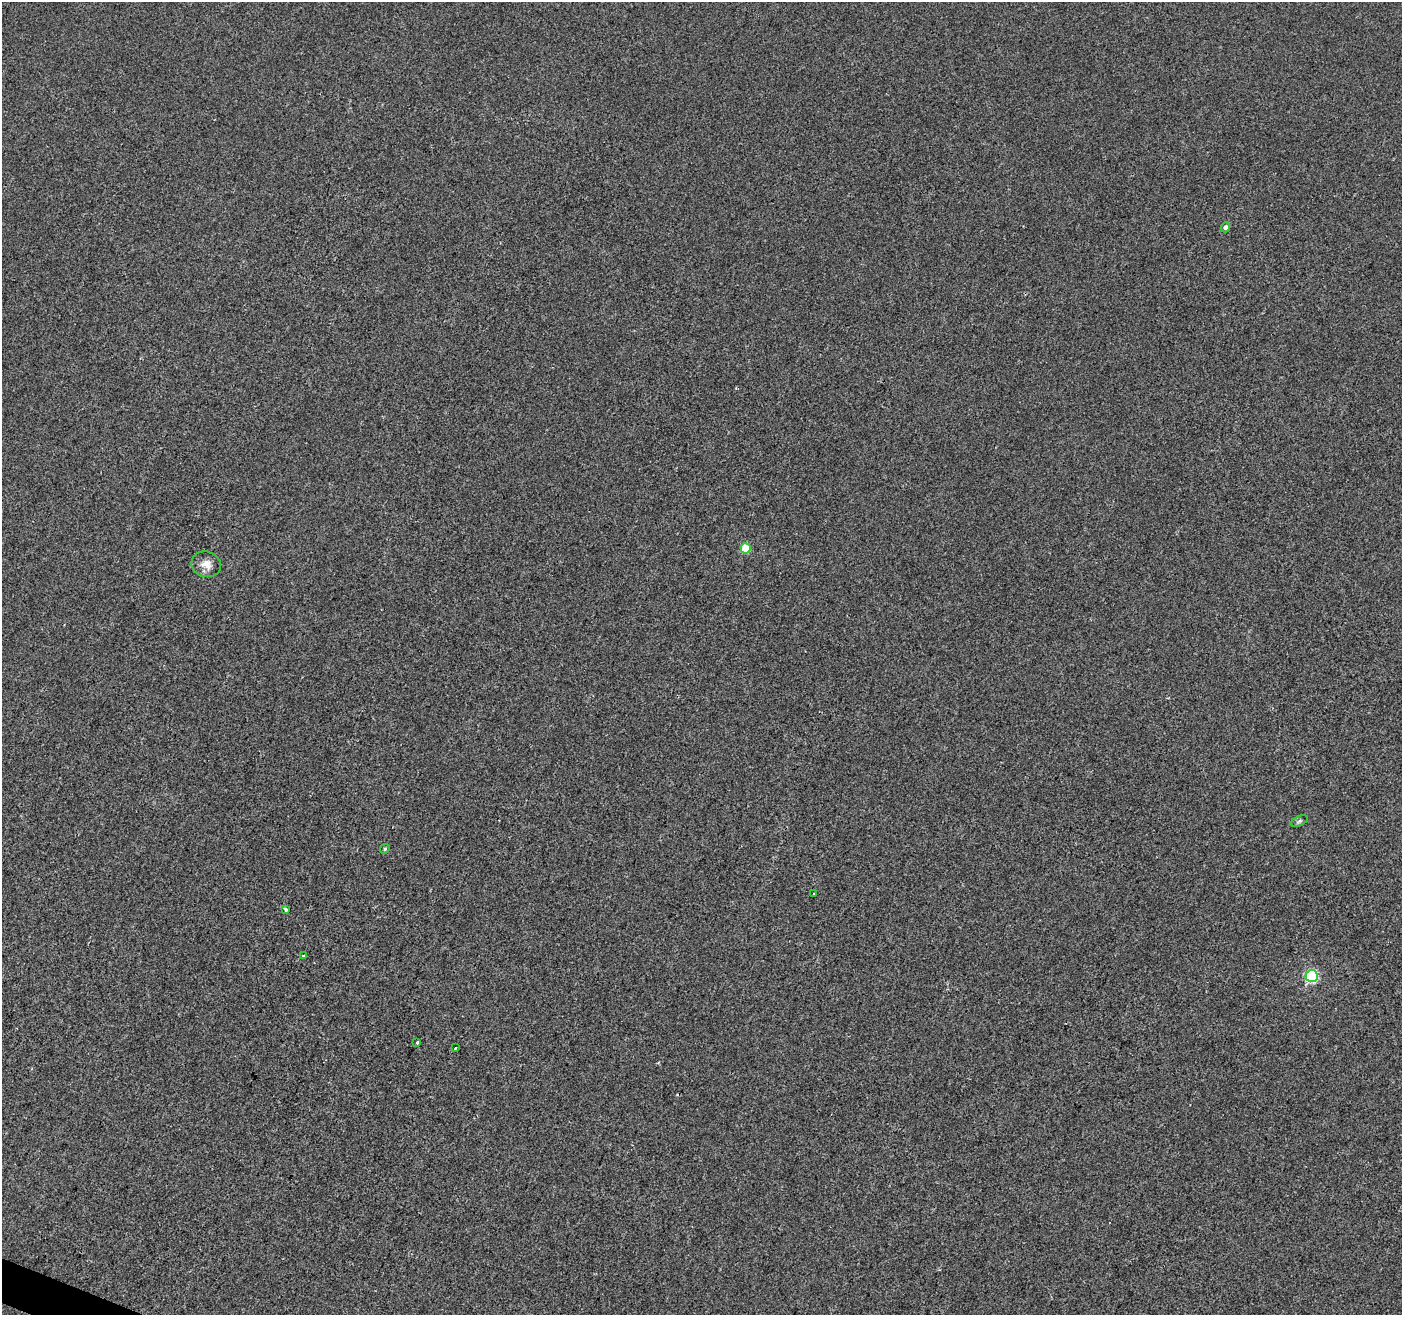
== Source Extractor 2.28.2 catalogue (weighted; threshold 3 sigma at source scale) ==
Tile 7 of 4 x 4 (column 3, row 2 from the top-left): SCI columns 2803-4202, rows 2837-4149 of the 5616 x 5741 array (HDU 1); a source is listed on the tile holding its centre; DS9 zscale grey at full resolution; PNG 1404 x 1317 px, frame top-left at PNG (2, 2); each listed source drawn as its Kron ellipse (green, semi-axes under 4 px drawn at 4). Shown black and unused: <1% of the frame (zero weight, under 2 of 3 exposures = <1% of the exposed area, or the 3 px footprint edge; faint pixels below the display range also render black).
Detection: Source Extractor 2.28.2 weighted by HDU 2 'WHT'; one run over the whole footprint, this tile lists its part. Background 0.00143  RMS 0.0049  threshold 0.0218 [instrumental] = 3 sigma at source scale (4.5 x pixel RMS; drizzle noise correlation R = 1.50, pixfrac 1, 0.0396/0.0396 arcsec/px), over >= 5 px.
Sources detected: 11; all 11 listed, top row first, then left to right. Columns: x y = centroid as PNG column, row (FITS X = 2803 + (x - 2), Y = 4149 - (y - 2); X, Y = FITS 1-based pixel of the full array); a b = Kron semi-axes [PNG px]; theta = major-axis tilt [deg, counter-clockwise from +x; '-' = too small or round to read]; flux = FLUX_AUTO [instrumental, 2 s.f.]
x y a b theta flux
1225 227 5 4 - 1.5
746 548 5 5 - 13
206 564 15 12 -17 4.3
1299 821 9 5 25 1
385 849 5 4 - 0.63
814 894 3 2 - 0.55
285 909 4 3 - 3.2
304 956 4 3 - 1.5
1312 976 6 6 - 60
417 1043 3 3 - 0.75
455 1048 3 2 - 0.47